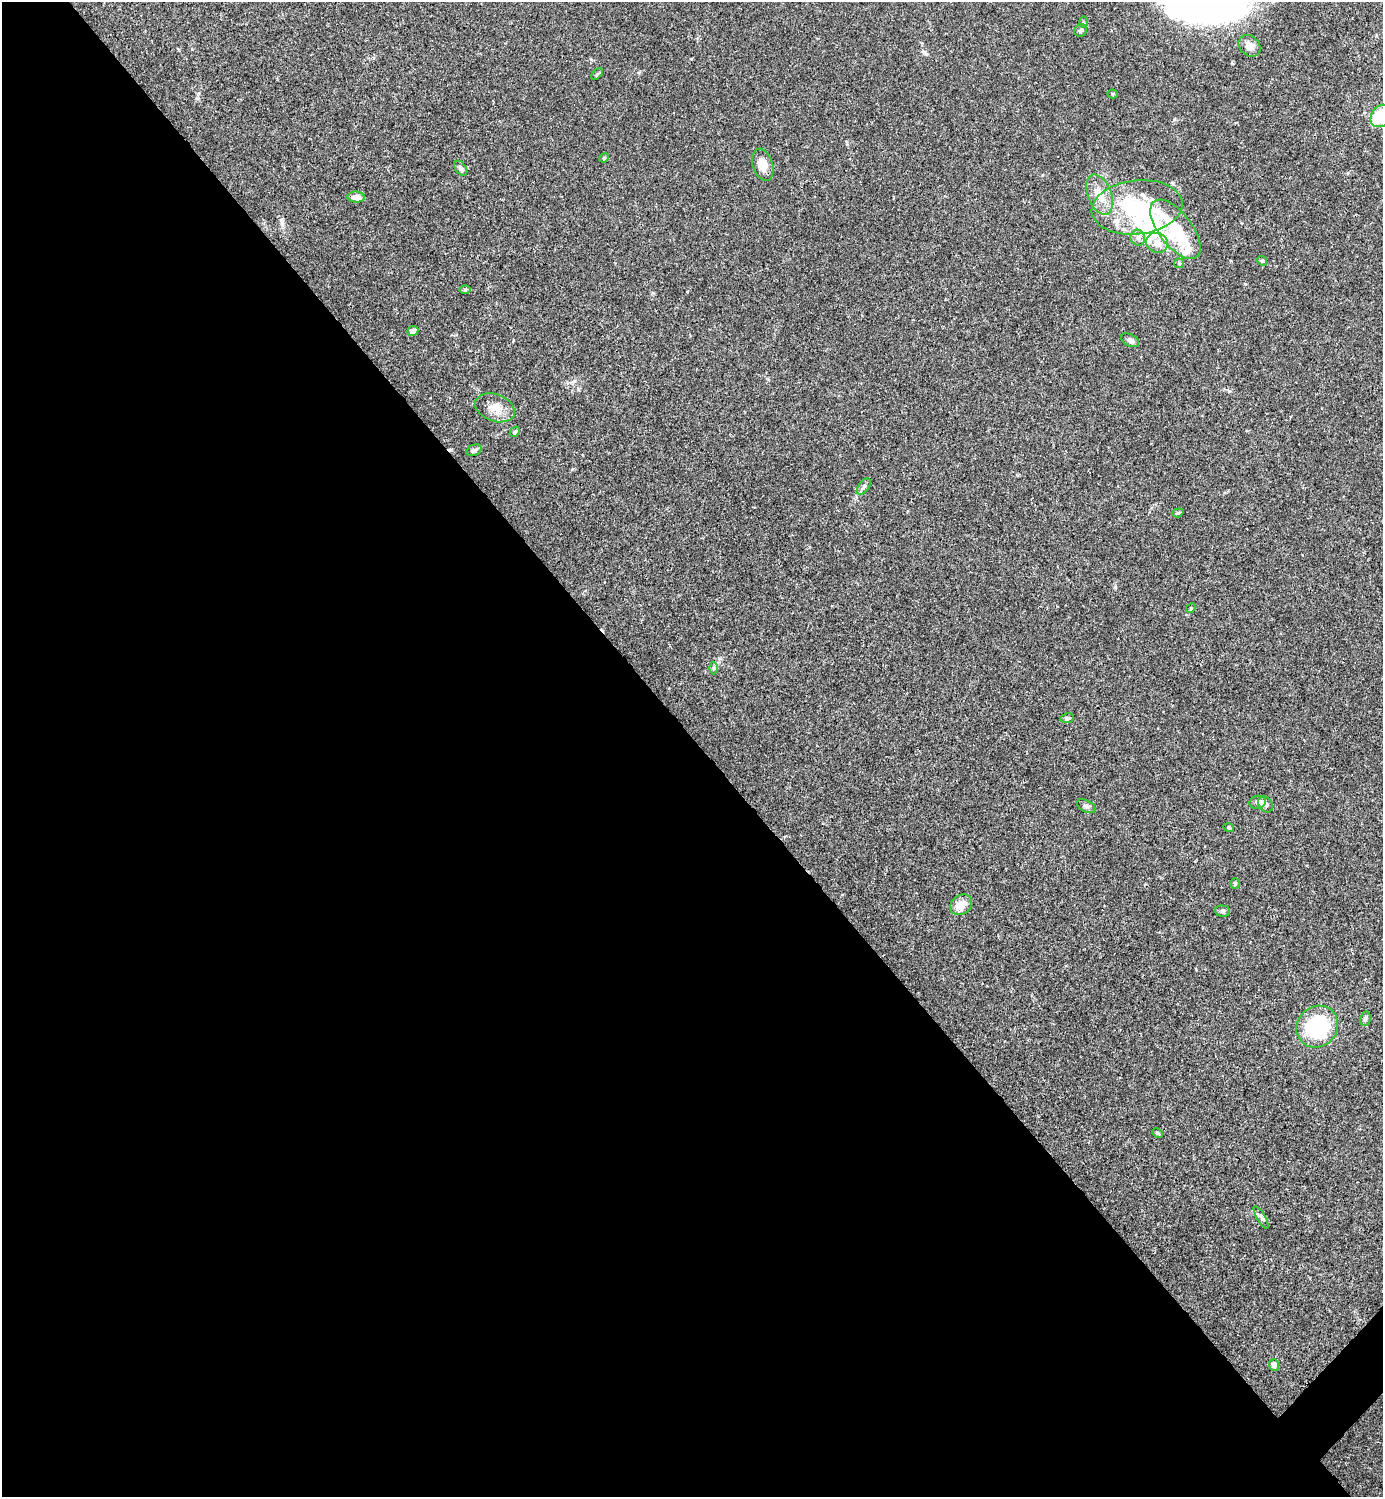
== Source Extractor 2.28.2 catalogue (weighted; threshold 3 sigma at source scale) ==
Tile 9 of 4 x 4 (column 1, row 3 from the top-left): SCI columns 300-1680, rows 1495-2989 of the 5981 x 5982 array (HDU 1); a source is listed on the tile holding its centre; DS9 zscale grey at full resolution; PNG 1385 x 1499 px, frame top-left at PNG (2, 2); each listed source drawn as its Kron ellipse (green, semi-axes under 4 px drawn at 4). Shown black and unused: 51% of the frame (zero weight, under 3 of 4 exposures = <1% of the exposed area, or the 3 px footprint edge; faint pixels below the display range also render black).
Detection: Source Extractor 2.28.2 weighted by HDU 2 'WHT'; one run over the whole footprint, this tile lists its part. Background 0.0151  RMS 0.0022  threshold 0.00971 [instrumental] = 3 sigma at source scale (4.5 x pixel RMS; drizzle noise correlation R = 1.50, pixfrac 1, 0.05/0.05 arcsec/px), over >= 5 px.
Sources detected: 46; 4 inside a brighter object's white glare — neither listed nor drawn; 2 inside a brighter listed object's ellipse — not listed separately; the other 40 listed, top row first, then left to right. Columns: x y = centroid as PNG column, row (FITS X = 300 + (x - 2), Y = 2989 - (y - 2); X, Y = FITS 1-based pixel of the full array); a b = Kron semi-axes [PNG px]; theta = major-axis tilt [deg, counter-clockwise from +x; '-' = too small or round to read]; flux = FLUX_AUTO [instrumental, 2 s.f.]
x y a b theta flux
1083 22 6 4 -89 0.23
1081 30 6 6 - 0.47
1250 46 12 9 -44 1.7
597 74 7 4 45 0.26
1113 94 5 4 - 0.3
1381 116 12 9 53 11
604 158 5 4 - 0.23
763 165 16 10 -72 2.6
461 168 8 5 -54 0.65
1100 195 21 11 -70 3.4
356 197 8 5 -4 1.6
1137 207 45 27 6 16
1175 229 35 16 -52 13
1138 238 8 7 - 0.86
1157 243 11 9 -20 1.7
1262 261 5 4 - 0.25
1179 263 5 4 - 0.26
465 289 6 4 0 0.28
413 331 6 5 - 0.91
1130 340 9 6 -28 0.79
495 408 20 13 -20 2.9
515 432 6 4 46 0.31
474 450 8 5 25 0.6
864 487 9 5 53 0.53
1178 513 6 4 19 0.3
1191 608 5 4 - 0.22
714 668 6 4 90 0.34
1067 718 7 5 11 0.44
1258 802 8 6 13 0.87
1266 804 9 6 -51 0.68
1086 806 10 6 -29 0.63
1229 828 5 3 - 0.23
1235 883 5 4 - 0.34
961 905 12 9 38 2.8
1223 911 7 5 -5 0.49
1365 1018 7 5 79 0.59
1317 1027 22 20 44 19
1158 1133 5 3 - 0.31
1261 1217 13 2 -60 0.44
1274 1365 6 5 - 0.97
Isophote crosses this tile's border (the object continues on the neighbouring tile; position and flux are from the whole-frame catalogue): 1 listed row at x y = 1381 116
Unlisted compact peaks at least as high as the median listed source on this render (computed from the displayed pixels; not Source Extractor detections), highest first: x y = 1115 587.